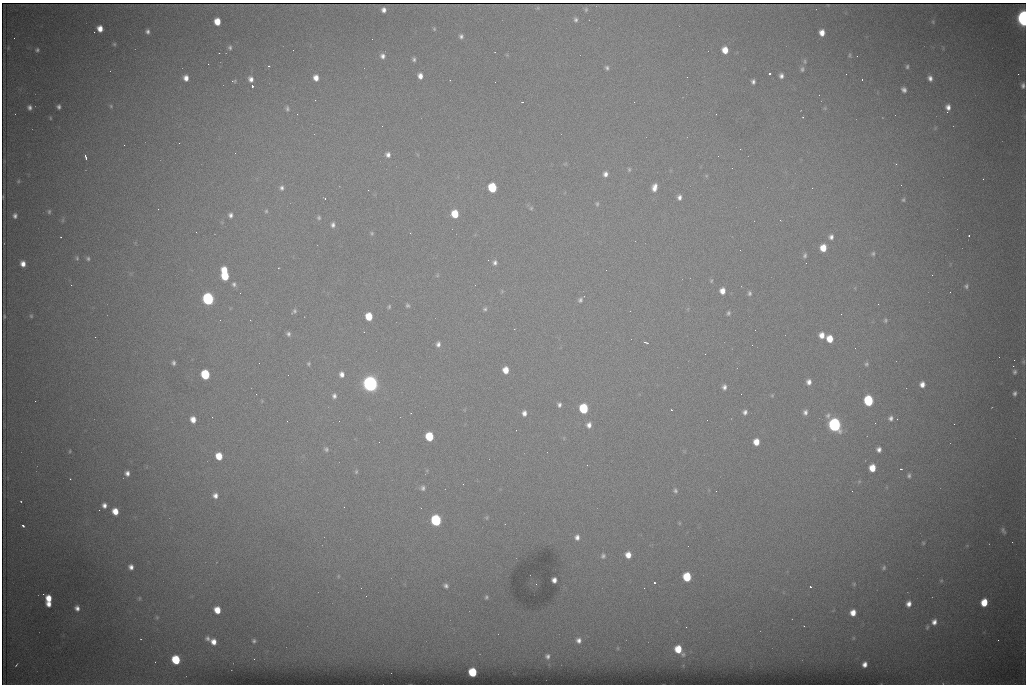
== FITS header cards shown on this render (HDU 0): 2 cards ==
NAXIS1  =                 1024 /fastest changing axis
NAXIS2  =                  682 /next to fastest changing axis

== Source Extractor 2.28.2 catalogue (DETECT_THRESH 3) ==
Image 1024 x 682 px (HDU 0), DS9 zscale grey, 1 PNG px = 1 image px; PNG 1028 x 686 px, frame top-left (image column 1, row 682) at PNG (2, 3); no overlay
Background 4460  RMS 44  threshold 131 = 3 sigma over >= 5 px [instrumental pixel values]
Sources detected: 228; all 228 listed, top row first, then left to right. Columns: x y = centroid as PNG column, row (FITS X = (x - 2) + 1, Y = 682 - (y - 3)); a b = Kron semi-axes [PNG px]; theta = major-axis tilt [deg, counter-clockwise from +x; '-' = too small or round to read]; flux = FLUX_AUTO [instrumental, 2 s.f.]
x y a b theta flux
538 8 6 4 -46 2.1e+03
384 10 5 4 - 1.3e+04
586 10 6 5 - 4.5e+03
1023 18 9 5 -87 1.2e+06
576 19 5 4 - 6.7e+03
217 21 6 5 - 5.0e+04
933 22 6 5 - 3.8e+03
100 29 6 5 - 2.9e+04
434 29 5 4 - 3.2e+03
147 31 4 4 - 7.9e+03
822 33 6 5 - 2.6e+04
461 36 5 5 - 8.0e+03
14 38 2 2 - 1.2e+03
114 44 5 5 - 4.1e+03
230 47 5 4 - 6.0e+03
37 50 4 4 - 5.3e+03
725 50 6 5 - 4.0e+04
849 55 6 4 87 4.0e+03
382 56 7 6 - 1.2e+04
857 56 2 2 - 1.5e+03
414 59 5 4 - 6.4e+03
805 61 7 4 -84 5.2e+03
208 64 2 2 - 2.6e+03
269 66 3 2 - 2.7e+03
907 67 5 4 - 4.9e+03
607 68 6 5 - 6.3e+03
802 69 6 5 - 6.6e+03
769 74 3 3 - 6.0e+03
1018 74 2 2 - 1.4e+04
420 76 6 5 - 1.8e+04
781 76 5 4 - 1.0e+04
186 78 6 5 - 2.0e+04
316 78 6 5 - 2.2e+04
930 78 6 5 - 1.3e+04
251 79 7 5 -63 1.5e+04
862 79 3 2 - 4.9e+03
234 81 6 4 8 3.8e+03
753 82 5 4 - 8.3e+03
1023 85 7 5 89 1.0e+04
252 86 3 3 - 9.3e+04
904 90 5 4 - 1.1e+04
315 100 2 2 - 1.2e+03
522 102 3 2 - 3.4e+03
111 106 5 4 - 4.0e+03
29 107 5 5 - 9.8e+03
59 107 4 4 - 7.7e+03
948 107 6 5 - 1.6e+04
287 108 8 6 -83 7.9e+03
825 108 6 4 72 3.3e+03
947 112 3 2 - 3.6e+03
297 114 3 2 - 2.8e+03
803 117 3 2 - 1.8e+03
50 118 5 3 - 2.6e+03
382 126 2 2 - 1.6e+03
179 143 3 2 - 3.9e+03
124 145 2 2 - 1.9e+03
740 149 2 2 - 2.8e+03
235 153 2 2 - 1.3e+03
388 155 6 6 - 1.2e+04
86 157 5 3 - 6.4e+03
565 164 6 4 19 3.0e+03
896 164 3 3 - 2.4e+03
629 169 6 4 90 4.7e+03
605 174 6 6 - 1.3e+04
18 181 6 4 48 4.0e+03
901 185 2 2 - 1.5e+03
654 187 8 5 75 2.2e+04
282 188 6 5 - 9.2e+03
492 188 6 6 - 1.7e+05
812 188 2 2 - 3.8e+03
368 190 2 2 - 8.7e+03
679 197 6 5 - 1.1e+04
325 198 3 2 - 2.3e+03
903 200 6 4 75 4.4e+03
597 204 7 4 81 4.8e+03
531 208 5 5 - 4.2e+03
266 211 5 5 - 4.1e+03
49 212 6 4 88 4.8e+03
455 214 6 5 - 7.9e+04
230 215 6 5 - 9.9e+03
15 216 5 4 - 9.1e+03
319 218 5 5 - 5.2e+03
780 220 3 2 - 2.5e+03
333 225 7 5 -90 9.3e+03
372 233 6 5 - 4.4e+03
969 236 3 2 - 4.0e+03
61 237 2 2 - 2.0e+03
831 237 6 5 - 1.1e+04
823 248 6 5 - 4.5e+04
873 254 5 5 - 5.0e+03
805 255 6 5 - 6.0e+03
77 258 6 4 -89 4.4e+03
88 259 5 5 - 5.6e+03
495 262 7 5 80 9.2e+03
23 264 6 5 - 2.1e+04
224 270 6 4 -73 4.5e+04
225 276 8 6 -66 1.1e+05
711 281 6 4 88 3.7e+03
234 284 7 5 -86 8.0e+03
71 285 2 2 - 7.1e+03
966 286 6 5 - 6.7e+03
502 291 5 4 - 3.1e+03
722 291 6 5 - 2.5e+04
749 293 6 5 - 6.3e+03
208 299 7 6 - 6.6e+05
580 300 6 5 - 7.4e+03
878 304 2 2 - 1.3e+03
407 305 6 5 - 5.4e+03
389 307 5 4 - 4.1e+03
485 309 6 5 - 5.9e+03
294 311 7 5 44 6.4e+03
728 313 5 4 - 5.5e+03
841 314 3 2 - 2.6e+03
4 316 4 2 - 3.2e+03
31 316 5 4 - 4.2e+03
369 316 6 5 - 7.3e+04
885 320 6 5 - 5.3e+03
755 330 2 2 - 1.3e+03
288 334 6 5 - 8.0e+03
822 335 6 5 - 2.4e+04
830 339 6 5 - 4.8e+04
646 342 5 2 - 3.8e+03
438 344 7 5 81 1.1e+04
752 345 2 2 - 4.1e+03
1014 360 2 2 - 2.1e+03
1023 362 7 5 -90 5.2e+03
173 363 5 4 - 7.0e+03
259 363 2 2 - 1.6e+03
308 364 5 5 - 4.5e+03
866 364 6 5 - 5.2e+03
1013 366 2 2 - 1.8e+04
506 370 6 5 - 3.8e+04
1015 372 7 5 87 7.0e+03
205 374 6 6 - 1.9e+05
342 374 6 6 - 1.6e+04
288 375 2 2 - 1.3e+03
809 382 6 6 - 1.5e+04
370 384 8 7 - 1.6e+06
922 384 6 5 - 1.9e+04
724 387 7 5 88 1.1e+04
1015 393 7 5 81 8.5e+03
256 394 2 2 - 1.6e+03
772 395 5 4 - 3.4e+03
334 396 7 6 - 1.1e+04
35 401 2 2 - 1.8e+03
868 401 7 6 - 2.3e+05
559 405 6 5 - 8.2e+03
584 408 6 6 - 2.0e+05
671 410 2 2 - 2.0e+03
745 412 6 5 - 1.0e+04
805 412 6 5 - 1.1e+04
524 413 7 5 -90 1.4e+04
891 418 7 6 - 1.1e+04
193 419 6 5 - 2.6e+04
339 421 2 2 - 9.8e+02
875 423 2 2 - 1.8e+03
954 424 2 2 - 9.2e+03
589 425 7 6 - 1.5e+04
835 425 8 6 -70 9.3e+05
429 436 6 6 - 1.3e+05
756 442 6 5 - 3.7e+04
326 449 7 6 - 7.6e+03
879 449 5 4 - 1.3e+04
70 451 4 3 - 3.1e+03
219 456 6 5 - 5.7e+04
587 465 2 2 - 3.8e+03
872 468 6 5 - 4.7e+04
901 469 3 2 - 2.2e+03
356 472 7 4 64 4.2e+03
127 473 5 4 - 1.2e+04
909 476 6 4 89 6.5e+03
70 479 2 2 - 1.7e+03
463 484 2 2 - 1.7e+03
423 488 6 6 - 8.5e+03
675 490 6 5 - 6.4e+03
716 491 2 2 - 2.1e+03
852 491 2 2 - 1.5e+03
215 496 7 7 - 1.6e+04
21 501 2 2 - 2.0e+03
104 505 5 4 - 1.4e+04
344 507 2 2 - 4.2e+03
115 511 6 5 - 3.8e+04
487 518 6 3 90 3.3e+03
436 520 7 6 - 4.0e+05
679 523 6 4 -90 3.2e+03
23 526 3 3 - 1.1e+04
1003 531 9 5 -61 7.9e+03
577 537 7 5 87 1.3e+04
923 543 5 4 - 3.7e+03
628 555 6 6 - 3.0e+04
603 556 7 7 - 8.4e+03
131 567 7 6 - 1.6e+04
884 567 7 6 - 7.5e+03
338 576 5 3 - 2.9e+03
687 577 6 6 - 1.3e+05
554 580 5 4 - 1.5e+04
941 581 6 5 - 4.4e+03
654 583 3 3 - 9.8e+04
854 584 5 5 - 4.5e+03
446 586 6 5 - 8.9e+03
810 587 3 2 - 3.2e+03
43 594 2 2 - 1.0e+04
486 597 5 4 - 4.7e+03
49 598 7 6 - 4.3e+04
139 598 7 5 70 5.0e+03
984 602 6 5 - 6.8e+04
49 604 5 4 - 1.9e+04
909 604 8 6 74 1.9e+04
77 608 6 5 - 1.4e+04
217 610 6 5 - 4.4e+04
853 613 6 6 - 3.0e+04
157 617 7 5 -69 5.1e+03
934 622 8 7 - 2.0e+04
927 627 8 5 75 6.4e+03
853 638 6 4 90 3.3e+03
141 639 3 2 - 1.5e+03
208 639 7 6 - 9.0e+03
579 640 6 6 - 1.3e+04
998 640 2 2 - 1.5e+03
254 641 4 3 - 5.3e+03
213 642 6 6 - 2.3e+04
678 649 7 6 - 6.5e+04
547 656 4 4 - 7.3e+03
254 659 2 2 - 5.4e+03
176 660 6 6 - 1.4e+05
865 664 5 4 - 1.6e+04
16 665 4 2 - 2.7e+03
473 672 6 5 - 1.3e+05
At the frame edge (FLAGS 8, measured only in part): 2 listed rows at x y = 1023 18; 1023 85

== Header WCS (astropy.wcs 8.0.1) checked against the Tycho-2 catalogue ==
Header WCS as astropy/WCSLIB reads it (CRVAL/CRPIX/CD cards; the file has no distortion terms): RA---TAN/DEC--TAN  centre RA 07:06:07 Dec +31:10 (106.53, +31.16 deg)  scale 1.44 arcsec/px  FOV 24.5' x 16.3'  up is -93 deg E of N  parity flipped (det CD > 0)
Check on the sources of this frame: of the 60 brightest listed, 8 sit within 2.2 arcsec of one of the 15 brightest Tycho-2 stars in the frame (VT <= 12.35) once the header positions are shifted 0.17 arcsec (0.08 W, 0.15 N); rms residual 0.97 arcsec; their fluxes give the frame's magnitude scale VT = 25.03 - 2.5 log10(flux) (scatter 0.20 mag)
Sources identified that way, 8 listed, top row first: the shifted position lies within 2.2 arcsec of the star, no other Tycho-2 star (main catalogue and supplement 1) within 4.4 arcsec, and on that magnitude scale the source's flux lands within +1.5 / -3 mag of the star's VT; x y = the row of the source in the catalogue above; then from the Tycho-2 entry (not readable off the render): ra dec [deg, ICRS J2000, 3 dp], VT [Tycho-2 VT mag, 2 dp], TYC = Tycho-2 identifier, HIP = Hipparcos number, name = IAU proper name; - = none
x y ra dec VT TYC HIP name
492 188 106.458 +31.151 12.35 2438-728-1 - -
205 374 106.551 +31.041 11.84 2438-663-1 - -
370 384 106.552 +31.106 9.20 2438-180-1 - -
868 401 106.550 +31.305 11.61 2438-184-1 - -
584 408 106.559 +31.192 11.79 2438-1039-1 - -
835 425 106.562 +31.292 10.01 2438-106-1 - -
436 520 106.614 +31.135 11.36 2438-550-1 - -
473 672 106.684 +31.152 11.76 2438-931-1 - -